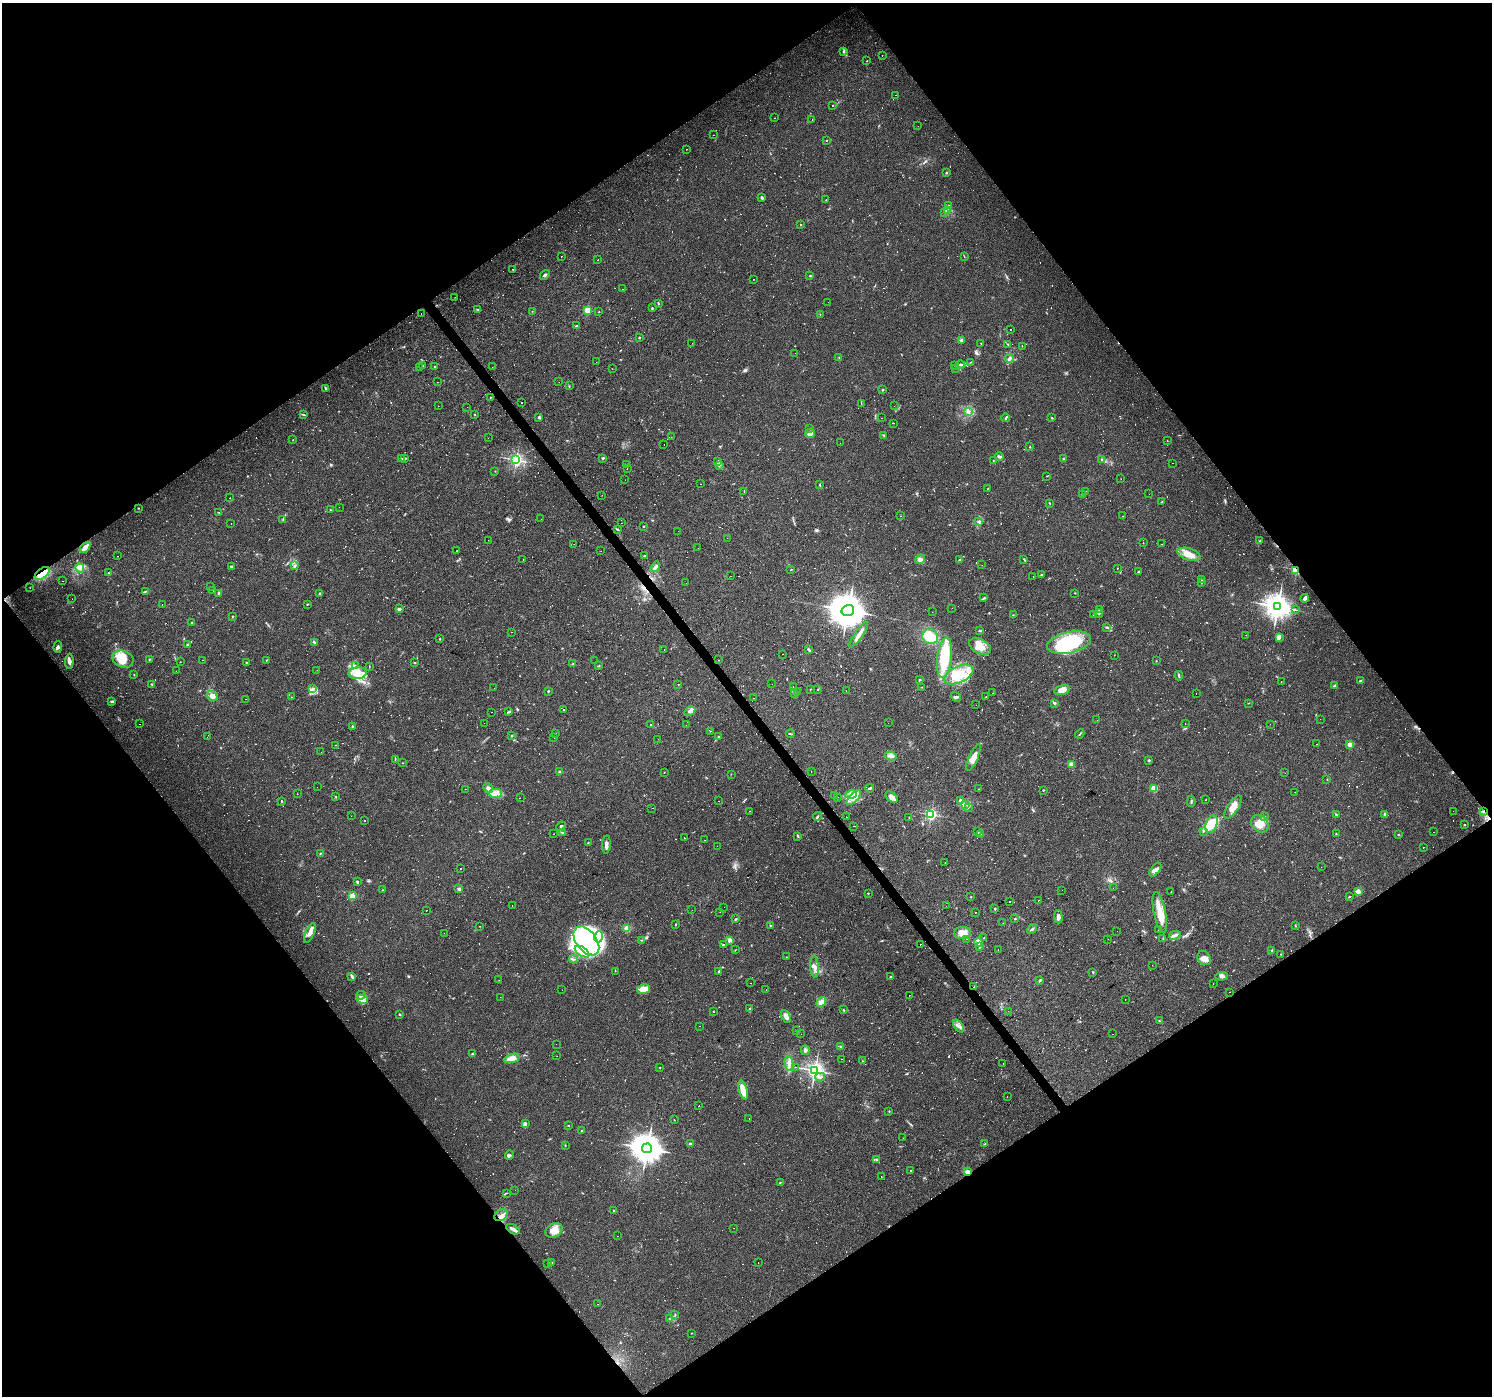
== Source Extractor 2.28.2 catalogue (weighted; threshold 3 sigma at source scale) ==
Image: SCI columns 1-5960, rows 192-5766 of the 5960 x 5894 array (HDU 1 of 3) = the unmasked area's bounding box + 8 px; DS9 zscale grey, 4 x 4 block average (1 PNG px = mean of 4 x 4 image px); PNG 1494 x 1398 px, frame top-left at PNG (2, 3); each listed source drawn as its Kron ellipse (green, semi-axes under 4 px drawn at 4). Shown black and unused: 50% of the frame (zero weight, under 2 of 3 exposures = <1% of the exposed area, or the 3 px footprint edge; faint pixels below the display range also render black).
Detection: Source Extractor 2.28.2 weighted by HDU 2 'WHT'. Background 0.0381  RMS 0.0046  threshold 0.0206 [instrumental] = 3 sigma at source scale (4.5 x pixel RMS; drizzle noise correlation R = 1.50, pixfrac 1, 0.0396/0.0396 arcsec/px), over >= 5 px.
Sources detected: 1326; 37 too faint to see at this stretch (4 x 4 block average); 6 inside a brighter object's white glare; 512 cosmic-ray / hot-pixel residue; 1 long thin detection or spike segment (spike, bleed or trail) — neither listed nor drawn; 19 coinciding with a brighter row at this scale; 25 inside a brighter listed object's ellipse — not listed separately; of the other 726, all 500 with FLUX_AUTO >= 0.801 (the completeness limit of this list) listed and drawn (226 fainter detections not listed), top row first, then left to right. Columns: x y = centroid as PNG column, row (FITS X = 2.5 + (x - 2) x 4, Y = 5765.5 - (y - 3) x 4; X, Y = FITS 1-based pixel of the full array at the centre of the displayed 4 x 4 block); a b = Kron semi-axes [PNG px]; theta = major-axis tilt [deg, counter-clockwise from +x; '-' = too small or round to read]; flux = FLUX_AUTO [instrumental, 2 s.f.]
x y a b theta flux
843 52 3 2 - 3.3
882 55 2 2 - 5.2
867 61 2 2 - 1.3
896 95 2 2 - 1.4
833 106 2 2 - 2.2
774 118 2 2 - 0.87
812 120 2 2 - 3.6
918 126 2 2 - 3.2
713 135 2 2 - 0.81
826 141 2 2 - 24
687 149 2 2 - 1.5
947 172 3 2 - 1.9
762 198 4 3 - 3.5
826 200 2 2 - 0.92
949 205 2 2 - 1.1
947 211 3 2 - 2.5
944 212 2 2 - 0.9
801 224 2 2 - 0.95
561 256 2 2 - 2.6
964 256 2 2 - 0.91
598 260 2 2 - 6.7
513 270 2 2 - 1.4
545 275 5 2 - 5
810 276 3 2 - 2.3
753 279 2 2 - 3
622 289 2 2 - 1.8
455 297 2 2 - 3
828 302 2 2 - 1.2
658 303 2 2 - 1.4
652 308 2 2 - 1.9
478 309 3 2 - 1.8
588 310 2 2 - 160
532 311 2 2 - 1
599 311 2 2 - 1
421 313 2 2 - 4.1
820 315 2 2 - 4
576 326 2 2 - 3.3
1010 330 2 2 - 2.3
639 337 2 2 - 2.1
961 340 3 2 - 4.5
692 343 2 2 - 0.81
981 343 2 2 - 1.2
1008 344 4 2 - 1.5
1022 346 2 2 - 0.99
795 353 2 2 - 1.6
839 357 2 2 - 1.5
1009 358 4 2 - 4.5
596 362 2 2 - 0.85
970 362 2 2 - 1.1
960 364 4 2 - 5.1
423 365 2 2 - 9.5
955 365 2 2 - 1.6
419 367 2 2 - 1.8
435 367 3 2 - 2.5
492 367 2 2 - 2.5
956 368 2 2 - 1.4
612 369 2 2 - 4.8
437 382 2 2 - 1
559 382 2 2 - 1.5
569 386 2 2 - 1
326 388 2 2 - 2.2
883 390 2 2 - 3
490 397 2 2 - 1.9
521 403 2 2 - 2.2
861 403 3 2 - 1.1
438 406 2 2 - 2.3
894 406 2 2 - 1.7
467 407 2 2 - 0.99
968 411 3 2 - 4.6
303 415 2 2 - 1.3
474 415 2 2 - 1.1
539 417 3 3 - 3.9
882 418 2 2 - 1.8
1006 418 4 2 - 4.2
1052 418 2 2 - 1.8
893 423 2 2 - 4.5
810 429 2 2 - 0.81
810 433 5 4 - 9.4
884 435 2 2 - 1.8
671 437 2 2 - 3.1
488 438 2 2 - 1.9
293 440 2 2 - 0.9
1167 441 2 2 - 1.1
840 443 2 2 - 3.1
664 444 2 2 - 2.5
1030 447 2 2 - 1.9
999 457 4 2 - 6.5
405 458 3 2 - 3.2
603 458 3 2 - 3.3
402 459 2 2 - 1.4
1063 459 3 2 - 1.5
1102 459 2 2 - 2.1
516 460 2 2 - 660
993 460 2 2 - 0.96
717 462 2 2 - 1.1
1173 463 2 2 - 9.8
626 464 2 2 - 1.2
719 465 2 2 - 1.4
627 469 2 2 - 6.1
495 471 2 2 - 0.87
1047 476 2 2 - 0.88
1121 479 2 2 - 0.81
625 480 2 2 - 1.2
700 484 2 2 - 2.2
820 485 3 2 - 2.3
987 489 2 2 - 0.89
744 491 2 2 - 1.2
1085 491 2 2 - 1.3
1083 494 2 2 - 0.87
1149 494 2 2 - 0.99
602 495 2 2 - 1.1
230 498 2 2 - 4.7
1162 502 2 2 - 2
1050 503 3 2 - 1.4
339 507 2 2 - 1.5
138 508 2 2 - 1.2
330 510 2 2 - 1.4
219 512 2 2 - 1
900 516 2 2 - 0.83
1123 516 2 2 - 3.1
283 519 2 2 - 1.2
541 519 2 2 - 1.6
978 522 2 2 - 5
231 523 2 2 - 2.9
621 523 2 2 - 1.7
643 526 2 2 - 1.3
617 529 3 2 - 2.8
678 531 2 2 - 2.8
727 538 2 2 - 0.83
488 540 2 2 - 0.93
1260 541 2 2 - 1.9
1143 543 2 2 - 0.83
574 544 2 2 - 0.98
1161 544 2 2 - 1.1
85 547 6 2 45 24
698 548 2 2 - 1.1
457 550 2 2 - 0.91
601 551 2 2 - 0.9
1189 554 12 6 -17 26
118 556 2 2 - 6.3
645 556 3 2 - 3
523 559 2 2 - 10
920 559 5 3 - 8.3
960 559 3 2 - 2.7
1024 559 4 2 - 2
982 565 2 2 - 1.2
232 566 3 2 - 2
295 566 2 2 - 4.5
655 567 6 3 57 8.6
80 568 4 4 - 13
1117 568 2 2 - 0.99
791 570 2 2 - 1.1
1295 570 4 2 - 42
1138 572 2 2 - 2.5
42 573 8 5 38 42
108 573 2 2 - 1.8
1041 575 2 2 - 5.8
731 576 2 2 - 1
1033 577 2 2 - 4.7
1201 580 2 2 - 0.86
63 581 2 2 - 5.3
686 583 2 2 - 1.8
1201 583 2 2 - 2.3
210 587 2 2 - 4.4
30 588 2 2 - 0.84
145 591 3 2 - 2.1
213 591 2 2 - 3.4
219 593 3 2 - 3.7
1075 593 2 2 - 1.7
319 594 3 2 - 2.3
984 598 4 2 - 3.1
1305 598 4 3 - 8.4
72 599 2 2 - 1.7
162 604 2 2 - 1.7
307 604 2 2 - 1.4
1278 606 4 3 - 3400
952 608 2 2 - 0.81
399 609 4 2 - 3.9
848 610 6 5 - 8100
1099 610 2 2 - 2
1295 610 2 2 - 1.1
932 612 2 2 - 1.5
1099 613 4 3 - 4.1
1013 615 2 2 - 1.5
1093 615 2 2 - 1.2
233 616 2 2 - 2
192 623 2 2 - 2.2
1107 627 4 2 - 3.7
980 631 3 2 - 3.3
511 632 2 2 - 1.8
859 635 15 3 55 18
1246 635 2 2 - 3.6
930 637 8 7 - 50
1279 638 4 3 - 5.4
440 639 3 2 - 1.6
314 642 3 2 - 3.8
1069 643 22 10 12 240
187 644 2 2 - 1.9
980 646 12 7 -28 34
58 647 6 3 89 6
808 649 2 2 - 2.5
664 650 2 2 - 1.8
782 654 2 2 - 1.7
1114 655 2 2 - 1.6
944 658 20 7 84 140
123 659 11 8 -21 59
149 659 2 2 - 1.1
203 660 2 2 - 1.6
266 660 2 2 - 1.3
718 660 2 2 - 2.2
69 661 7 3 88 9
595 661 2 2 - 3.5
1156 661 2 2 - 1.2
180 662 2 2 - 0.98
246 662 2 2 - 1.6
414 663 2 2 - 1.5
573 664 2 2 - 1.1
355 666 3 2 - 2.5
369 666 2 2 - 0.83
599 666 2 2 - 1.7
317 670 2 2 - 5
176 671 2 2 - 1.6
358 673 9 6 5 28
134 675 2 2 - 1.2
959 675 16 8 24 64
1179 676 4 2 - 3.8
919 680 2 2 - 8.8
1281 681 2 2 - 6.8
1360 681 2 2 - 3.8
152 684 2 2 - 2.1
678 684 2 2 - 1.4
772 684 2 2 - 1.5
1335 686 3 2 - 6.6
793 687 2 2 - 3.6
922 687 2 2 - 1.7
313 688 3 2 - 4.4
494 688 2 2 - 3.4
810 689 3 2 - 1.3
818 689 2 2 - 1.5
1062 690 8 4 16 22
548 691 2 2 - 2.3
798 691 2 2 - 1.9
846 691 2 2 - 0.9
794 693 2 2 - 1.9
993 693 2 2 - 0.82
1196 694 2 2 - 2.3
212 696 5 4 - 15
986 696 2 2 - 0.94
291 697 2 2 - 1.7
956 697 5 3 - 5.3
753 698 2 2 - 3
246 699 2 2 - 1.1
111 701 2 2 - 1.5
1055 703 4 3 - 4.4
1248 703 2 2 - 1.4
976 705 2 2 - 1.2
563 710 2 2 - 9.6
690 711 6 3 30 7.8
492 712 2 2 - 5
509 712 3 2 - 3.2
1320 719 2 2 - 2
1097 720 2 2 - 0.8
484 723 2 2 - 1.2
888 723 2 2 - 0.8
140 724 2 2 - 0.83
650 724 2 2 - 1.7
1185 724 2 2 - 1.6
1270 724 2 2 - 1
686 725 2 2 - 1.3
352 726 2 2 - 2.2
710 731 2 2 - 1
555 734 2 2 - 0.83
790 734 4 2 - 2.6
1080 734 5 2 - 2.4
512 736 2 2 - 1.3
719 736 3 2 - 2.4
207 737 2 2 - 0.86
554 738 2 2 - 0.83
658 739 2 2 - 1
1316 744 2 2 - 2.9
336 745 2 2 - 1.5
1350 745 2 2 - 74
321 752 2 2 - 1.2
891 756 6 4 -14 10
973 758 14 4 66 22
395 759 2 2 - 1.3
1149 760 2 2 - 3.7
402 763 2 2 - 1.1
1071 764 2 2 - 63
559 772 3 3 - 3.3
664 772 2 2 - 1.1
811 772 2 2 - 1.2
1285 773 2 2 - 2.1
731 774 2 2 - 0.83
1327 779 2 2 - 0.9
317 787 2 2 - 1.8
488 788 5 3 - 12
870 788 4 2 - 4.3
1154 788 3 3 - 39
465 789 2 2 - 2
978 789 2 2 - 0.96
1043 790 2 2 - 1.9
1295 792 2 2 - 1.7
495 793 7 4 0 16
297 794 2 2 - 2.3
851 794 6 3 18 11
834 795 2 2 - 0.85
335 796 2 2 - 1.8
838 797 2 2 - 2.5
891 797 7 4 -41 15
520 798 2 2 - 1.9
854 798 9 3 45 18
960 800 4 3 - 5.9
1206 800 2 2 - 0.91
282 801 2 2 - 2.8
719 801 2 2 - 0.84
1191 801 5 2 - 3.1
965 805 3 2 - 2.8
968 807 2 2 - 3.9
1233 807 13 5 56 24
652 808 2 2 - 2.8
749 811 2 2 - 1.1
1453 811 2 2 - 0.86
1483 811 3 2 - 2.9
931 814 2 2 - 480
1336 814 3 2 - 2.5
1384 814 2 2 - 5
351 816 2 2 - 1.2
817 817 4 2 - 3.1
846 817 2 2 - 1
909 817 2 2 - 0.93
1264 817 2 2 - 1.9
364 820 2 2 - 6.1
1212 824 9 5 68 58
1260 824 9 8 - 30
1464 825 2 2 - 2.6
561 826 5 2 - 3.5
853 826 2 2 - 1.3
1203 831 2 2 - 0.99
977 832 2 2 - 1.5
1434 832 2 2 - 4.8
562 833 4 2 - 3.2
553 834 2 2 - 1.8
980 834 3 2 - 1.2
1336 834 2 2 - 1.2
1398 834 3 2 - 1.3
798 836 3 2 - 3.1
684 838 2 2 - 5.6
704 840 2 2 - 0.85
588 843 2 2 - 1.8
606 845 9 2 88 13
717 846 2 2 - 3.3
1423 847 2 2 - 1.2
321 853 3 2 - 2
945 862 2 2 - 1.9
1321 867 2 2 - 1.6
460 869 2 2 - 2.1
1155 870 8 4 52 13
357 882 3 2 - 3.5
1113 888 2 2 - 1.2
459 889 2 2 - 1.5
383 890 2 2 - 1.1
1062 890 2 2 - 0.83
1171 892 3 2 - 1
1358 892 2 2 - 21
868 893 2 2 - 1.1
352 896 2 2 - 95
971 897 2 2 - 1.7
1350 897 2 2 - 0.95
1038 900 2 2 - 1.8
1009 901 2 2 - 3.2
512 905 2 2 - 1.6
946 906 2 2 - 0.9
724 907 2 2 - 1.6
995 909 3 2 - 2
426 910 2 2 - 2.6
692 910 2 2 - 0.83
720 912 2 2 - 4.9
976 912 2 2 - 20
1160 912 21 6 -78 43
1058 917 6 3 -89 9.7
736 919 2 2 - 3.3
1015 919 2 2 - 1.6
1003 923 2 2 - 2.6
675 924 2 2 - 1.3
770 925 3 2 - 1.5
1295 925 2 2 - 1.3
480 926 2 2 - 0.83
627 929 2 2 - 100
1032 929 5 2 - 4.2
1158 930 2 2 - 2.3
1117 931 2 2 - 1.5
310 933 10 4 67 16
444 933 2 2 - 1.9
962 933 8 6 0 22
1175 935 6 2 14 7.9
599 937 6 3 77 14
983 938 2 2 - 2.2
1163 938 2 2 - 1.2
966 939 2 2 - 0.94
1108 939 2 2 - 0.88
641 940 3 2 - 1.1
730 940 2 2 - 42
586 941 16 10 -53 300
979 942 4 3 - 26
921 944 2 2 - 2.4
723 945 2 2 - 1.4
979 947 3 3 - 3.1
735 950 2 2 - 0.83
998 950 2 2 - 1.4
1272 950 3 2 - 3.2
582 952 8 4 -35 20
1280 954 2 2 - 1.1
786 957 2 2 - 0.83
1204 958 8 6 -47 18
574 959 4 2 - 3.3
1152 965 2 2 - 4.6
814 967 11 3 -85 14
615 971 2 2 - 0.8
719 971 3 2 - 1.5
1093 972 2 2 - 1.7
352 976 3 2 - 6.2
1222 976 6 3 2 9.5
891 977 2 2 - 3.7
499 980 2 2 - 1.1
1040 980 3 2 - 3.7
750 983 2 2 - 1.2
1213 984 2 2 - 1.3
974 987 2 2 - 0.89
644 989 7 4 11 33
766 989 2 2 - 0.89
562 990 2 2 - 1.5
1230 992 2 2 - 0.81
361 995 5 2 - 5.7
909 995 2 2 - 1.8
500 997 2 2 - 1.2
362 999 6 2 -25 8.4
1125 1000 2 2 - 1.6
821 1002 5 3 - 18
750 1009 4 2 - 4.4
843 1010 2 2 - 1.1
1008 1011 2 2 - 0.81
714 1012 2 2 - 1.2
400 1014 2 2 - 3
786 1016 6 4 -65 13
1160 1021 2 2 - 1.6
700 1026 2 2 - 1.5
958 1026 7 3 -52 8.3
797 1031 2 2 - 0.89
801 1034 2 2 - 1.7
1113 1034 2 2 - 0.96
556 1044 2 2 - 1.1
840 1047 2 2 - 1.1
805 1050 5 3 - 5.9
473 1054 2 2 - 8.5
557 1056 2 2 - 1.5
512 1058 8 4 18 24
841 1059 2 2 - 6.2
862 1061 2 2 - 0.84
789 1063 7 4 -79 13
1003 1063 2 2 - 1
660 1067 2 2 - 1.8
795 1067 2 2 - 2.1
815 1070 3 2 - 1300
820 1077 5 2 - 4.3
743 1090 10 4 -73 46
1007 1097 2 2 - 0.86
699 1106 2 2 - 2.2
889 1111 2 2 - 1.6
749 1119 2 2 - 1.6
674 1120 2 2 - 1.2
525 1124 4 3 - 4.3
568 1126 2 2 - 2.3
581 1131 2 2 - 1.4
903 1138 2 2 - 1.4
690 1144 3 2 - 4.3
985 1144 3 2 - 2.4
565 1145 2 2 - 1.2
647 1148 5 4 - 5300
509 1155 5 2 - 5.2
877 1160 3 2 - 2.6
910 1171 2 2 - 2.4
968 1172 3 2 - 8.4
881 1177 2 2 - 1.3
780 1182 2 2 - 1.1
515 1190 2 2 - 2
506 1193 3 2 - 1.7
614 1210 2 2 - 5.1
501 1215 7 5 39 13
733 1228 2 2 - 1.4
513 1229 7 2 -31 14
554 1231 9 6 28 22
617 1236 2 2 - 1.1
758 1262 2 2 - 0.94
552 1263 3 2 - 3.6
548 1264 2 2 - 0.93
598 1304 2 2 - 1.2
675 1315 2 2 - 1.7
669 1318 2 2 - 0.81
691 1333 2 2 - 0.88
Overlapping masked pixels (flux is a lower limit): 5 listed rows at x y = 1295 570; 42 573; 1483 811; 974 987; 968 1172
Diffuse or blended objects may show on this block-average render without a row.